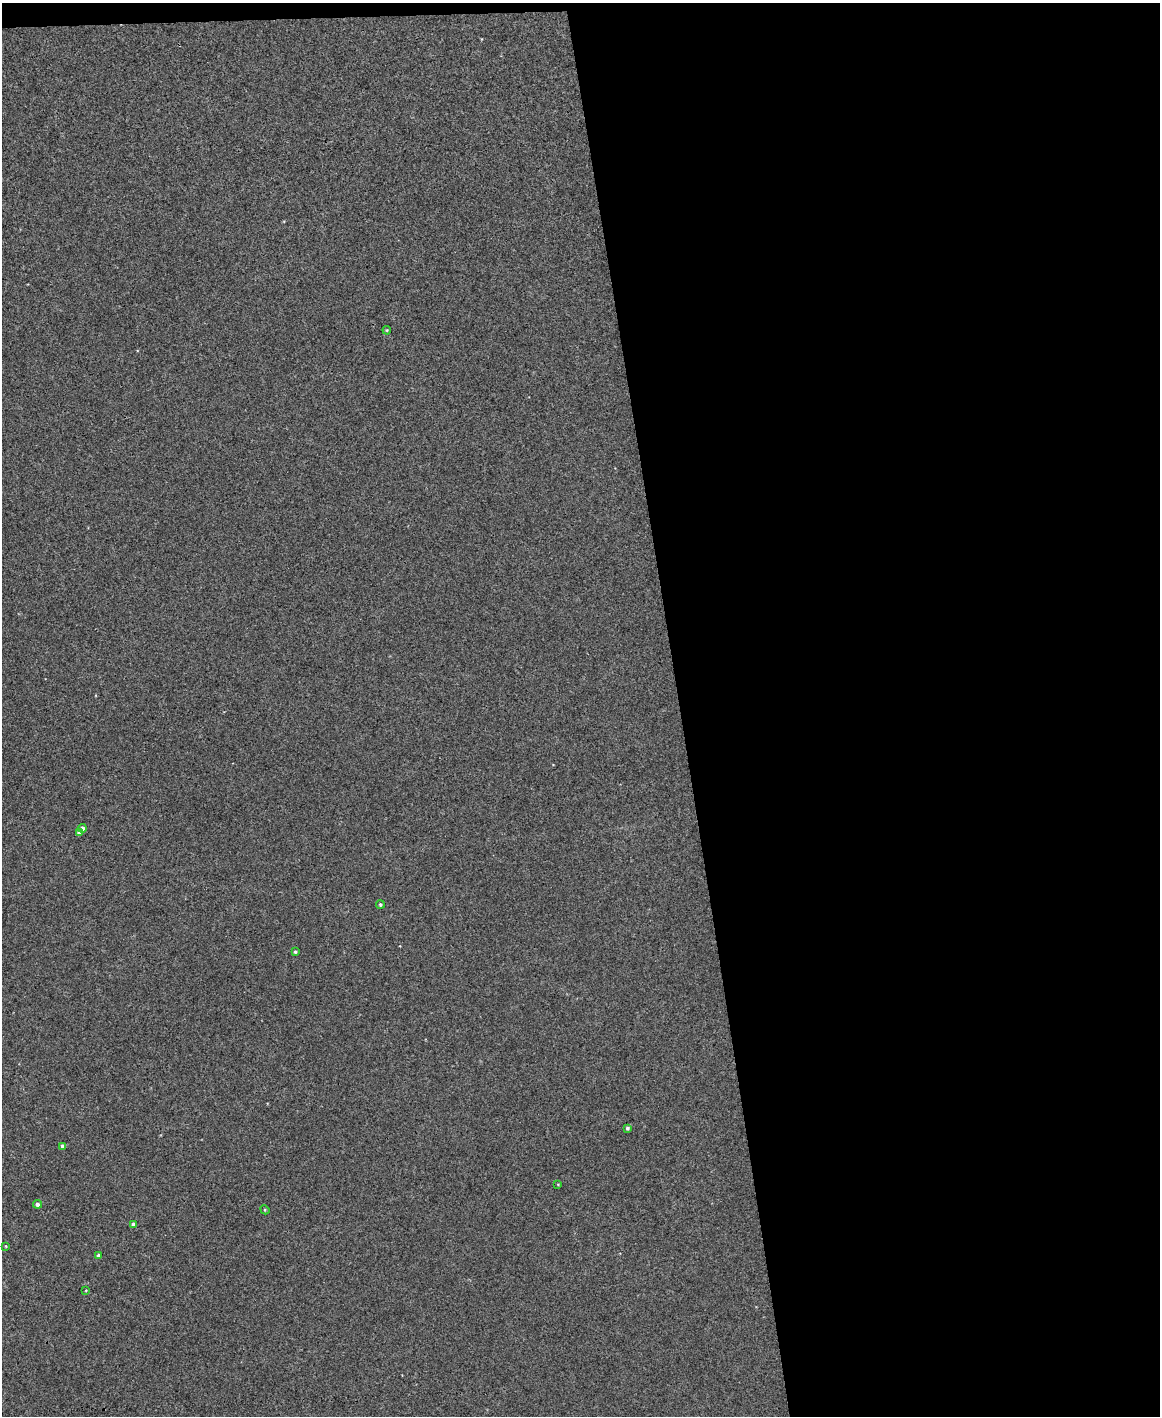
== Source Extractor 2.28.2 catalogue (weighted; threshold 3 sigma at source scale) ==
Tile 4 of 4 x 3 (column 4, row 1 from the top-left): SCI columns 3473-4630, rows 2961-4374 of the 4630 x 4614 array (HDU 1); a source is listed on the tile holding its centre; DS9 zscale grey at full resolution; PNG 1162 x 1418 px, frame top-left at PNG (2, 3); each listed source drawn as its Kron ellipse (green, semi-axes under 4 px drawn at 4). Shown black and unused: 42% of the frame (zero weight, under 3 of 4 exposures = <1% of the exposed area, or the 3 px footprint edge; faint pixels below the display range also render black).
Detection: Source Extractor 2.28.2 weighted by HDU 2 'WHT'; one run over the whole footprint, this tile lists its part. Background 0.00112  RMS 0.0035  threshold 0.0157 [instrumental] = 3 sigma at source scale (4.5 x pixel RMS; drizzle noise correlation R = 1.50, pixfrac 1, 0.05/0.05 arcsec/px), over >= 5 px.
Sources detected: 14; all 14 listed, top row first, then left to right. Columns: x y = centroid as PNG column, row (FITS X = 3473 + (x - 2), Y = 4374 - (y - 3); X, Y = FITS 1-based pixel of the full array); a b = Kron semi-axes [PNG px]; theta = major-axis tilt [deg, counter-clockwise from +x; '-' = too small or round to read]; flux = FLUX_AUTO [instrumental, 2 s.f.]
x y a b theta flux
387 330 4 4 - 0.36
82 828 4 4 - 1.7
79 833 4 4 - 1
380 904 4 4 - 0.56
295 952 3 3 - 0.5
627 1128 3 3 - 0.7
63 1146 4 4 - 1.6
558 1184 3 3 - 0.31
38 1204 4 4 - 1.5
265 1210 5 3 - 0.33
133 1224 4 4 - 1.1
6 1246 4 3 - 0.33
98 1256 4 4 - 1.7
86 1290 3 2 - 0.25